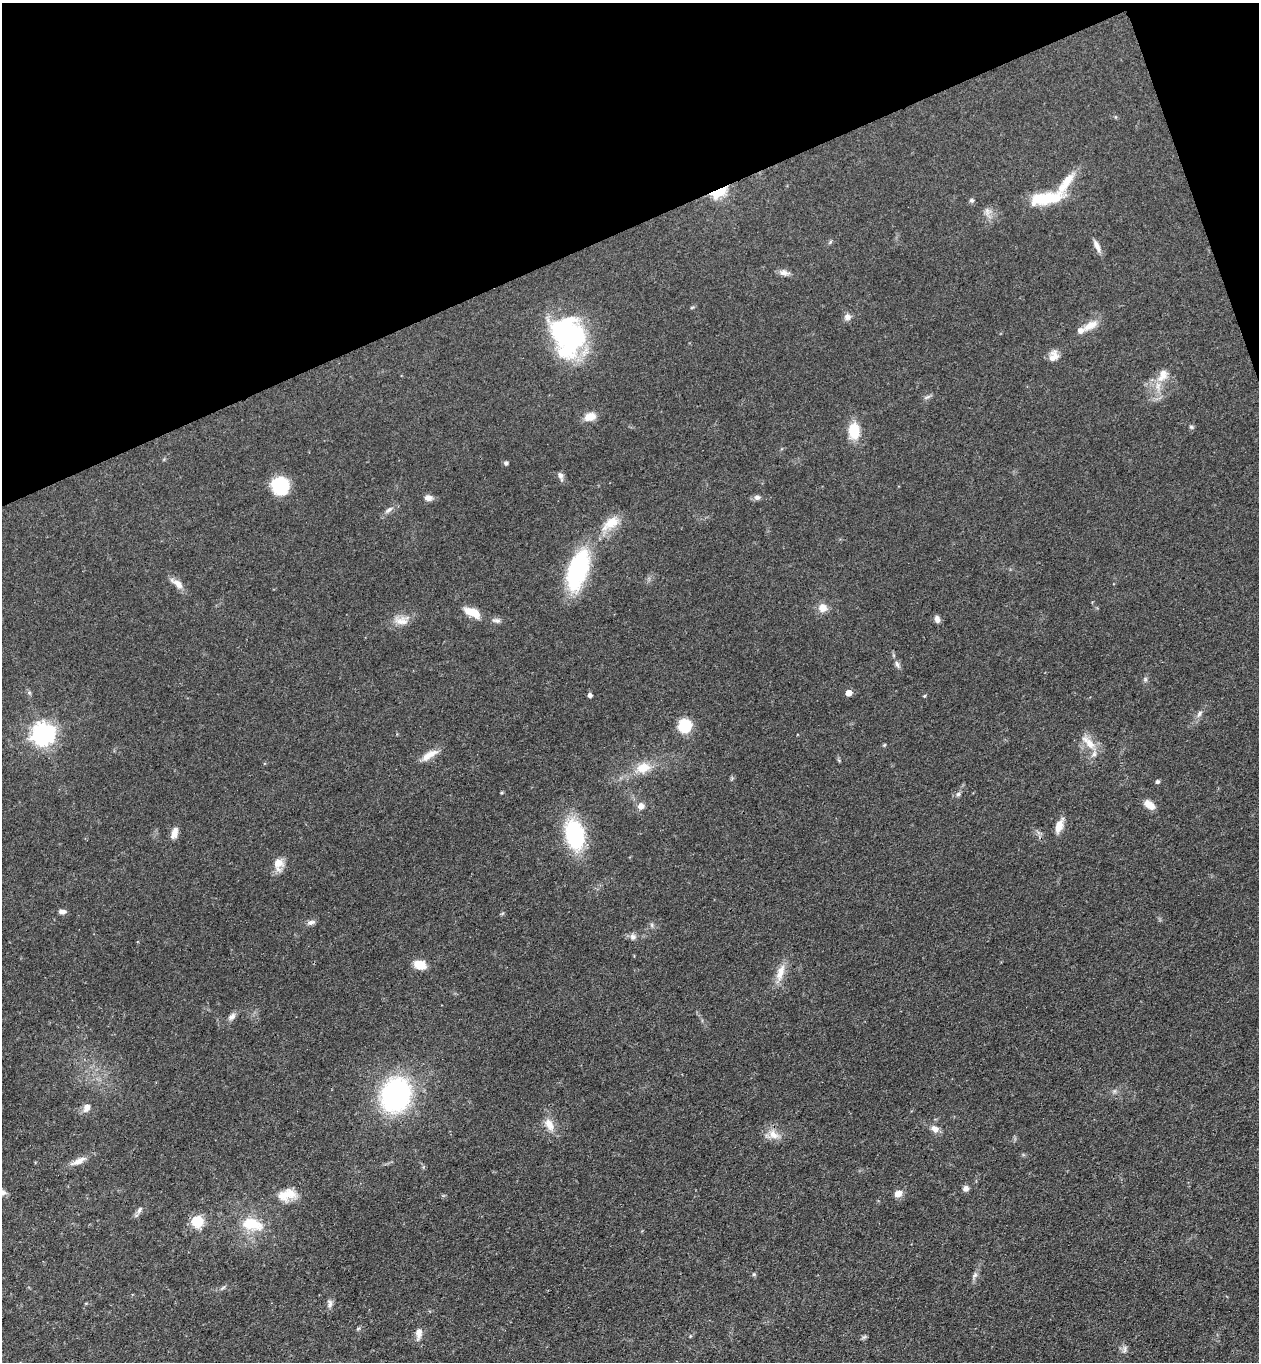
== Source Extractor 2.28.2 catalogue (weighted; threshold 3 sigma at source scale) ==
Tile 3 of 4 x 4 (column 3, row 1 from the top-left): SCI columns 2817-4073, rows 4134-5493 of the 5504 x 5548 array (HDU 1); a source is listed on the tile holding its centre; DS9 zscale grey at full resolution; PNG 1261 x 1364 px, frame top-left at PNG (2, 3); no overlay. Shown black and unused: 18% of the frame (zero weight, under 3 of 4 exposures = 5% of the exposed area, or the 3 px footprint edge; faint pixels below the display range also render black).
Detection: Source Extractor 2.28.2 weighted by HDU 2 'WHT'; one run over the whole footprint, this tile lists its part. Background 0.0705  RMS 0.0058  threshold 0.0259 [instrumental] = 3 sigma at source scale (4.5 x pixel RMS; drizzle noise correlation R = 1.50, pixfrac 1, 0.05/0.05 arcsec/px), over >= 5 px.
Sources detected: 84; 1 inside a brighter object's white glare — not listed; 3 inside a brighter listed object's ellipse — not listed separately; the other 80 listed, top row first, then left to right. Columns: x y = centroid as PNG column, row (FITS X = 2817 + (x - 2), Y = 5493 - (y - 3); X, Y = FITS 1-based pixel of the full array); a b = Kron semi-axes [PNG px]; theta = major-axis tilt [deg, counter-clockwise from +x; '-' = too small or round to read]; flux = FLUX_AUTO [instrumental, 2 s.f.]
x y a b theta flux
1066 182 38 11 53 13
719 192 12 6 27 48
1045 198 45 14 10 23
971 200 6 6 - 1.3
830 242 7 4 46 0.88
1097 246 17 6 -64 3.6
784 273 13 8 -16 3
692 307 6 4 20 0.64
847 317 9 8 - 2.7
1091 325 21 9 29 7
570 334 39 34 -36 90
1052 358 15 11 12 4.8
1163 375 20 12 65 8.4
927 397 10 4 30 1.3
590 417 15 10 17 6.4
1191 427 7 5 -22 0.94
854 431 16 10 -88 16
506 463 5 4 - 1.6
560 476 12 6 -69 2.1
280 486 19 18 - 22
757 497 8 6 3 2
428 498 10 7 0 2.9
389 510 11 5 37 2.2
611 523 28 13 36 12
578 570 39 17 73 70
177 583 20 8 -37 4.8
823 608 11 10 - 5.2
473 612 19 8 -26 10
937 619 8 6 -80 2.5
496 620 12 6 -3 2.2
401 621 20 11 -6 6.5
897 664 11 5 -73 1.9
1145 679 7 4 -89 1.1
29 693 7 5 -69 1.1
848 693 5 5 - 5.5
590 695 4 4 - 2
924 696 4 4 - 0.65
1199 714 10 6 61 2
685 726 11 11 - 21
43 734 8 8 - 400
1089 742 26 10 -46 8.2
884 745 5 4 - 0.57
429 755 23 8 33 6.5
643 768 18 13 19 11
1157 782 5 4 - 1.4
502 792 5 3 - 0.58
958 794 6 6 - 1.3
1149 805 15 8 -37 5.6
641 806 8 8 - 3.6
1059 826 17 8 69 6.1
174 833 15 7 71 4
575 834 25 15 -78 60
278 864 17 12 -87 6.7
62 912 9 5 2 2.5
311 922 10 6 17 2.2
652 925 7 4 -89 0.98
633 937 8 8 - 2.4
420 965 11 8 -19 11
780 972 26 9 72 7.9
232 1017 12 7 46 2.6
1114 1091 7 4 -72 0.99
396 1095 28 23 71 120
87 1107 10 8 63 3.8
549 1125 18 10 -61 6.7
935 1129 11 8 -47 3.7
773 1135 16 11 -42 6.3
78 1161 24 7 26 5.4
966 1188 7 6 - 2.4
2 1193 10 8 40 2.5
289 1194 19 16 40 8.6
898 1194 9 8 - 4.1
139 1210 11 6 58 1.9
197 1222 8 8 - 22
251 1224 31 17 -12 18
754 1274 6 4 45 0.73
975 1275 9 5 64 1.7
330 1303 12 6 -83 2.2
418 1333 15 8 85 4.6
864 1337 8 4 36 1
1124 1350 12 5 78 1.8
Overlapping masked pixels (flux is a lower limit): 1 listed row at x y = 719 192
Isophote crosses this tile's border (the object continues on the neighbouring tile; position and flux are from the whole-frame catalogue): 1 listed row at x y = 2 1193